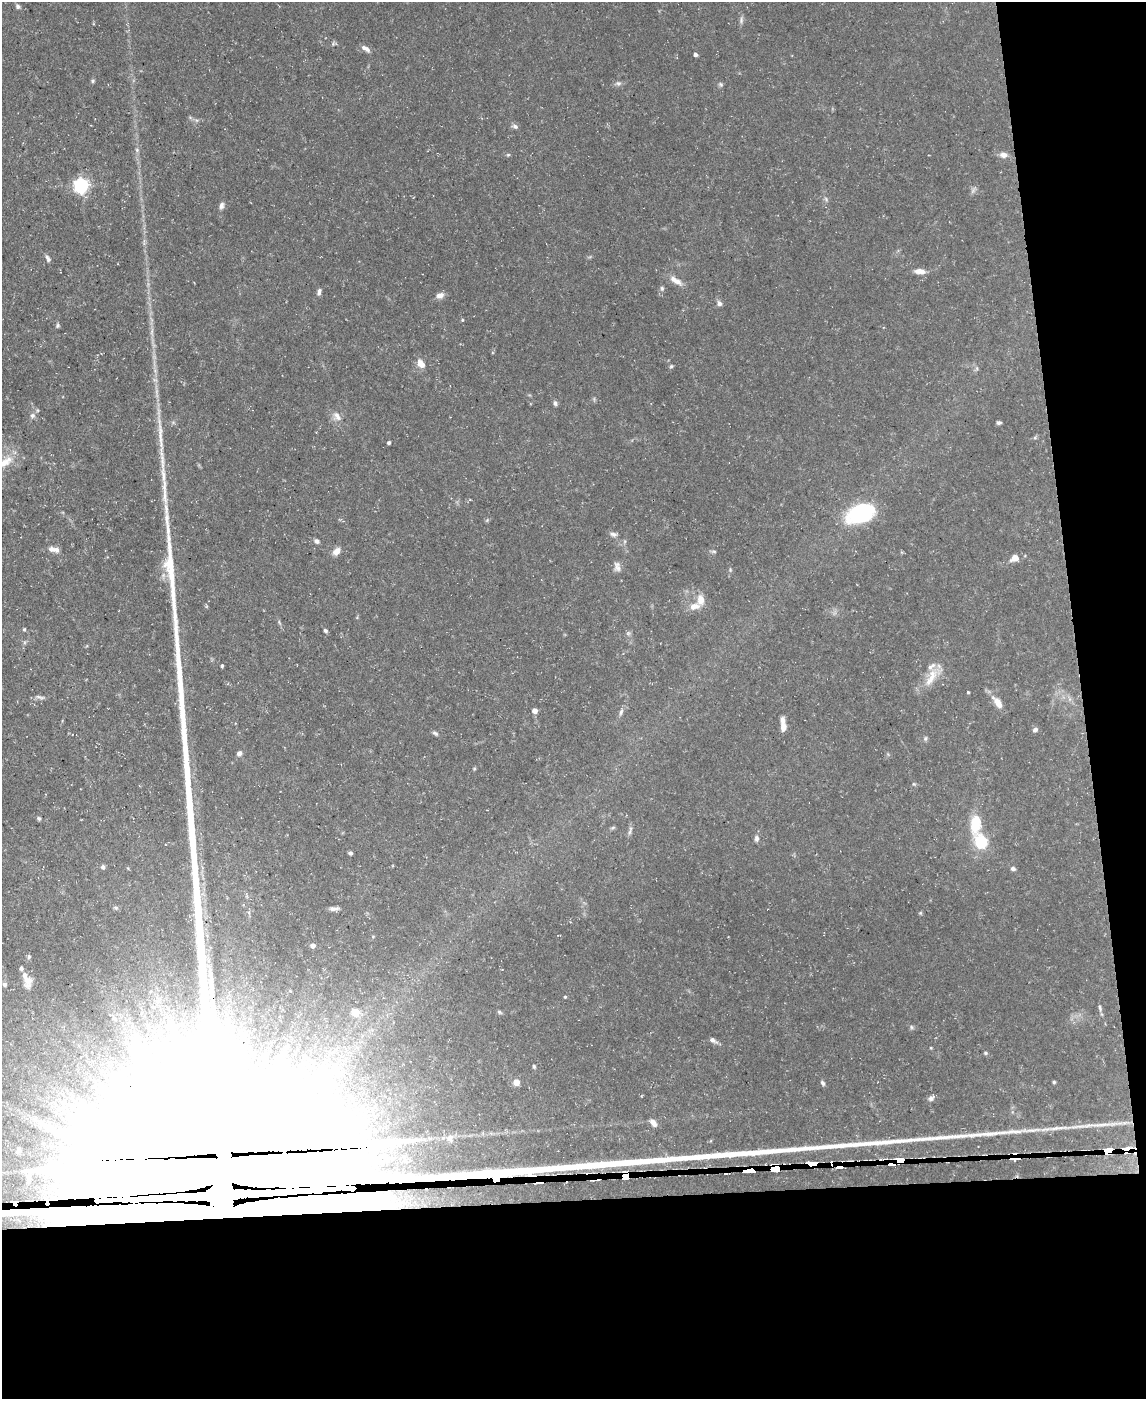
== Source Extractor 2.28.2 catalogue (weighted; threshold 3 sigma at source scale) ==
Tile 12 of 4 x 3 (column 4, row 3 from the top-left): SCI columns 3432-4575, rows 126-1522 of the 4575 x 4549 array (HDU 1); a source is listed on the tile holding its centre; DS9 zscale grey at full resolution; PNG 1148 x 1401 px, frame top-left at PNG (2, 2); no overlay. Shown black and unused: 20% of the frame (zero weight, under 3 of 5 exposures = <1% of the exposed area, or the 3 px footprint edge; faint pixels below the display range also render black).
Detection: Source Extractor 2.28.2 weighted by HDU 2 'WHT'; one run over the whole footprint, this tile lists its part. Background 0.0884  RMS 0.0046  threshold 0.0208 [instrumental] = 3 sigma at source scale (4.5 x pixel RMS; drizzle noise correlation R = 1.50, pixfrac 1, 0.05/0.05 arcsec/px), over >= 5 px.
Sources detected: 131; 1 too faint to see at this stretch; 5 inside a brighter object's white glare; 10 cosmic-ray / hot-pixel residue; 1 long thin detection or spike segment (spike, bleed or trail) — not listed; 10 inside a brighter listed object's ellipse — not listed separately; the other 104 listed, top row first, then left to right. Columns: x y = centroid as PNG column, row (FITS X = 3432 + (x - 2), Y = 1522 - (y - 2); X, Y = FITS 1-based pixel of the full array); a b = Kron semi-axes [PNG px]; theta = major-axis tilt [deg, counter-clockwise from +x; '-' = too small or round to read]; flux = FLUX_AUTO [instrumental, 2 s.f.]
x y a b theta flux
18 6 6 5 - 1.1
741 20 9 5 83 1.2
333 44 5 5 - 0.69
366 48 13 6 -29 2.1
695 54 4 4 - 1.3
93 81 6 4 23 0.68
618 83 7 6 - 1.2
720 84 6 5 - 0.83
515 126 8 6 -29 1.3
137 150 6 4 -48 0.68
508 155 5 4 - 0.59
1003 155 9 7 -8 2.7
81 185 6 6 - 120
973 190 11 4 58 1.2
221 205 9 5 77 1.6
48 258 10 5 -60 1.4
920 271 14 7 -4 3.2
676 280 18 7 -31 4
662 288 7 5 -88 0.93
319 292 9 5 75 1.3
440 295 10 8 17 2.4
719 303 6 6 - 1.7
462 320 5 3 - 0.41
58 326 6 5 - 0.8
152 332 11 4 85 1.6
421 363 12 7 -52 3.8
671 366 5 4 - 0.65
155 380 7 4 -18 0.84
555 403 6 5 - 1.2
32 416 8 7 - 1.5
337 416 15 9 -52 3.4
999 423 5 4 - 0.94
160 435 40 6 -87 8.5
389 443 3 3 - 0.77
3 463 31 11 25 10
165 496 30 6 -85 7.2
859 514 29 19 9 36
487 520 5 5 - 0.59
613 534 10 6 -11 1.5
317 541 6 5 - 1.3
56 550 9 7 -28 2
336 551 11 7 44 3.1
714 551 7 4 -8 0.69
1015 558 8 6 25 4.6
617 567 13 8 -87 2.3
730 570 5 4 - 0.54
701 600 13 8 -89 4.8
24 629 4 4 - 0.55
325 630 5 4 - 0.8
628 633 7 4 45 0.9
222 666 4 3 - 0.6
931 677 29 10 63 8.1
968 692 3 3 - 0.54
40 697 14 4 -12 1.4
998 702 14 7 -52 5.2
534 711 4 4 - 4.3
621 712 10 5 71 1.3
783 727 10 6 -84 3
1035 730 7 6 - 1.3
435 733 9 5 -25 0.94
925 738 7 5 70 0.82
239 753 7 6 - 1.6
914 784 5 5 - 0.6
39 818 5 4 - 0.76
975 824 25 12 88 13
630 832 7 4 89 0.99
757 838 8 6 90 1.4
981 842 9 8 - 24
350 853 4 4 - 0.97
103 867 5 5 - 0.99
1013 869 6 5 - 1
116 907 6 4 -2 0.67
334 909 11 5 -2 1.8
920 913 5 5 - 0.52
313 946 5 5 - 2.2
29 957 7 5 69 0.84
28 981 19 11 82 4.9
5 984 7 6 - 1.4
151 991 6 4 71 0.88
565 997 4 3 - 0.51
1100 1008 10 4 -77 1.1
355 1012 8 7 - 4.2
499 1012 7 4 -28 0.72
114 1018 5 3 - 0.45
911 1027 6 4 -88 0.71
713 1040 10 5 -29 1.8
985 1053 5 4 - 0.64
516 1082 5 4 - 7.2
1054 1082 4 3 - 0.62
823 1083 7 5 -62 1.1
931 1098 8 6 28 1.5
653 1123 10 5 -52 2.6
1102 1124 23 4 3 4.2
1057 1128 26 5 8 4.3
1126 1149 6 3 -2 640
19 1150 13 9 68 4.5
1108 1150 6 4 10 1700
1015 1159 18 3 1 70
900 1160 7 4 4 1900
812 1163 9 3 0 1700
775 1169 9 4 7 2600
749 1171 13 3 6 2000
625 1176 6 5 - 2100
221 1194 209 63 3 260000
Overlapping masked pixels (flux is a lower limit): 9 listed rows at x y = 1126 1149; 1108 1150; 1015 1159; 900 1160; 812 1163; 775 1169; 749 1171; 625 1176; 221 1194
Isophote crosses this tile's border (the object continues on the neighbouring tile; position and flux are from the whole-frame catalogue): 2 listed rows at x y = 3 463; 221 1194